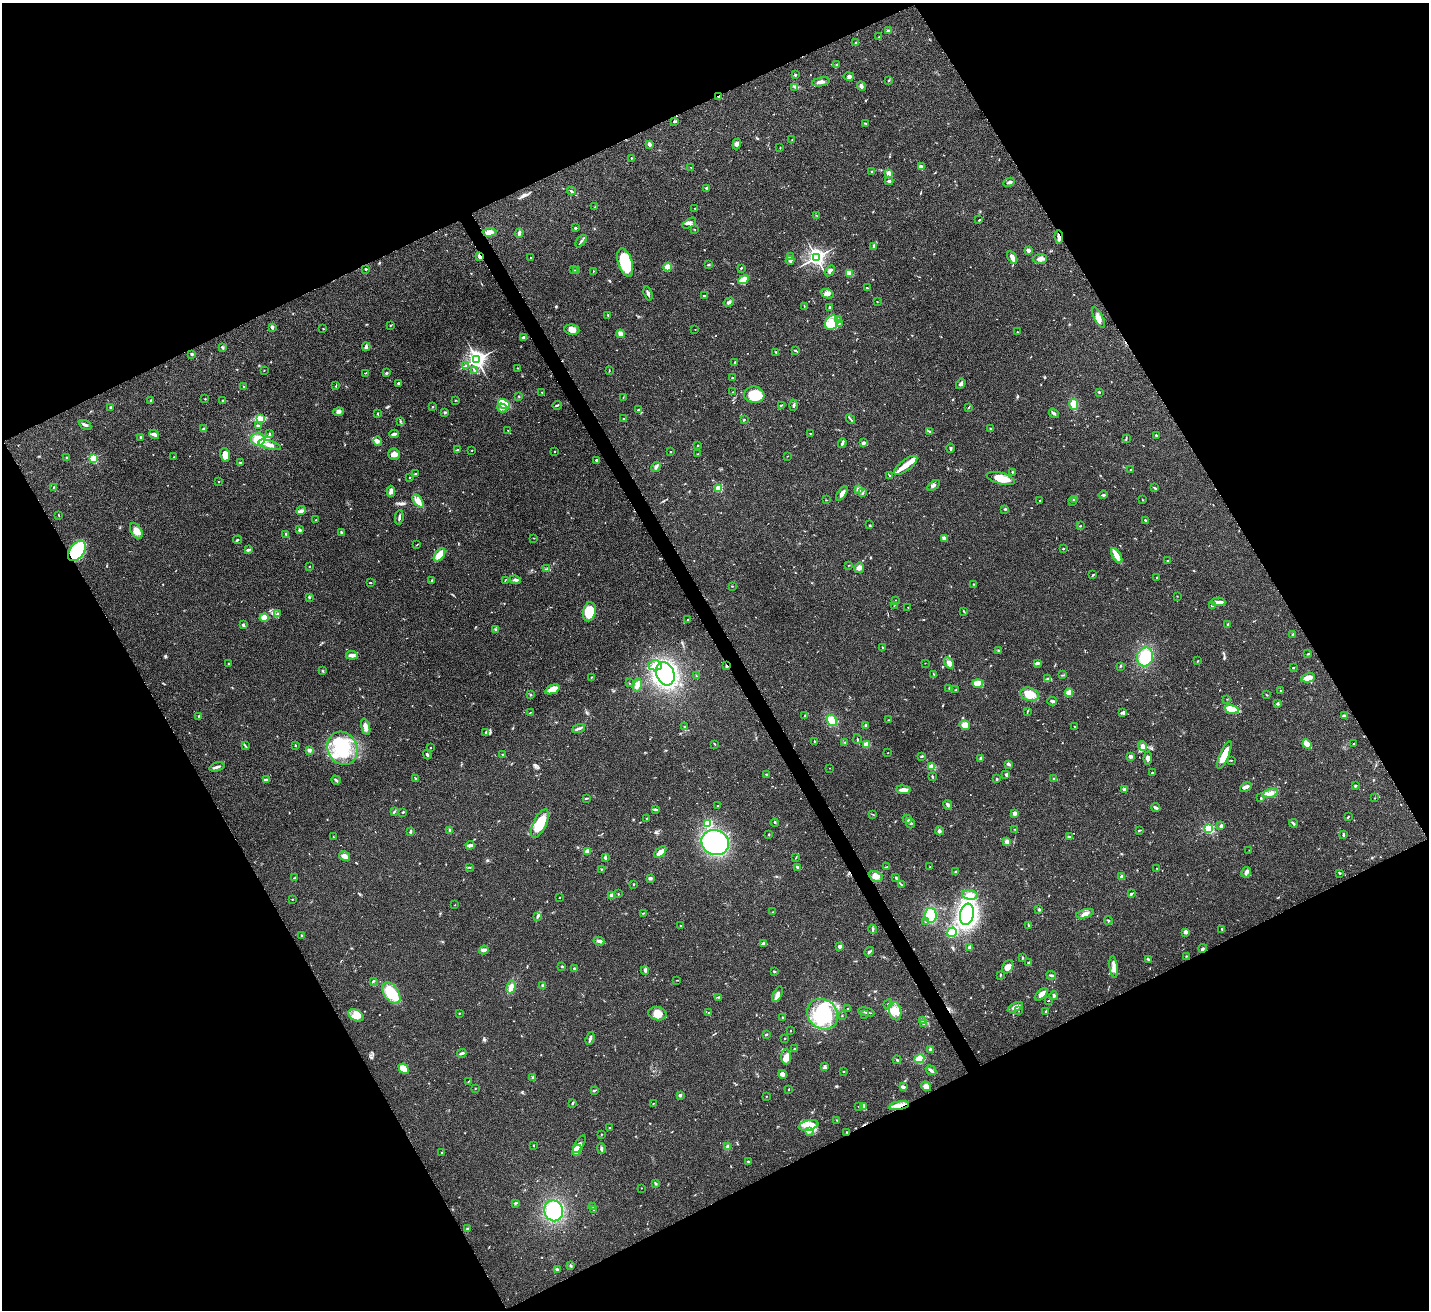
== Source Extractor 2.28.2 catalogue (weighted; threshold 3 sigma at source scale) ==
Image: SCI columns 47-5754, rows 224-5454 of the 5797 x 5807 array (HDU 1 of 3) = the unmasked area's bounding box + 8 px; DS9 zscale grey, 4 x 4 block average (1 PNG px = mean of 4 x 4 image px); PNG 1431 x 1312 px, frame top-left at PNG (2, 3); each listed source drawn as its Kron ellipse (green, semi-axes under 4 px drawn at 4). Shown black and unused: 47% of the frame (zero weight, under 3 of 4 exposures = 5% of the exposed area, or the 3 px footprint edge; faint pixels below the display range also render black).
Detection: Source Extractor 2.28.2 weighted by HDU 2 'WHT'. Background 0.0412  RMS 0.0047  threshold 0.0213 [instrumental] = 3 sigma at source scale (4.5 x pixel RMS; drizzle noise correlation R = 1.50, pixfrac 1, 0.05/0.05 arcsec/px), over >= 5 px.
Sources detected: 723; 2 inside a brighter object's white glare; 8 cosmic-ray / hot-pixel residue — neither listed nor drawn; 11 coinciding with a brighter row at this scale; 25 inside a brighter listed object's ellipse — not listed separately; of the other 677, all 500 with FLUX_AUTO >= 1.13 (the completeness limit of this list) listed and drawn (177 fainter detections not listed), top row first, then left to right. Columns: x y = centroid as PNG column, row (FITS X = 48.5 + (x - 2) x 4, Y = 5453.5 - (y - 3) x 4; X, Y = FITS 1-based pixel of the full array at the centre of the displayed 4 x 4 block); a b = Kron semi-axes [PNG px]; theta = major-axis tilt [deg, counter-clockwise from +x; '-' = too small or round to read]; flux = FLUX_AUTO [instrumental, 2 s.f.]
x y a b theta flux
888 31 2 2 - 19
879 37 2 2 - 2.1
856 42 2 2 - 2.3
836 65 3 2 - 2.2
795 75 2 2 - 3.7
849 76 5 3 - 9.3
888 80 3 2 - 1.9
821 82 9 3 11 12
861 86 5 3 - 7.7
795 87 2 2 - 1.2
719 96 3 2 - 6.6
674 121 3 2 - 2.5
865 123 4 2 - 1.9
792 140 2 2 - 1.7
649 144 3 2 - 9.4
737 144 5 4 - 8
780 148 2 2 - 1.5
631 158 2 2 - 1.6
691 167 2 2 - 1.1
921 167 4 3 - 17
871 172 2 2 - 1.5
889 173 3 3 - 18
889 181 4 3 - 4.6
1009 182 6 2 26 6.2
706 188 2 2 - 8.5
571 191 4 2 - 3.6
595 207 2 2 - 1.5
695 208 2 2 - 1.9
816 215 3 2 - 1.1
979 220 2 2 - 2.1
689 223 7 3 32 7.3
576 228 3 2 - 3
695 230 2 2 - 1.2
489 232 7 4 4 24
519 233 5 2 - 6.5
1059 237 6 3 -82 13
581 241 7 2 53 5.1
873 246 4 2 - 1.8
1028 250 2 2 - 38
480 256 4 2 - 16
530 257 2 2 - 1.5
791 257 4 2 - 7.3
816 257 3 3 - 970
1012 257 7 3 -61 21
1040 259 7 5 3 11
790 260 4 3 - 6.1
625 263 15 7 -73 150
709 265 3 2 - 2.9
668 267 4 4 - 23
741 268 3 2 - 2.3
366 269 3 2 - 3.1
573 270 2 2 - 1.5
577 270 4 2 - 1.7
593 271 2 2 - 1.1
830 271 6 2 58 7.6
849 273 4 3 - 32
743 280 6 3 27 37
867 288 4 2 - 2.5
648 293 7 2 -72 6.6
827 294 7 4 -22 11
704 296 3 2 - 3.4
877 301 2 2 - 2.2
729 302 5 3 - 6.9
804 306 2 2 - 1.4
829 307 2 2 - 3.1
608 315 3 2 - 1.9
1099 317 11 4 -63 17
838 320 3 2 - 2.8
832 323 7 6 - 31
839 323 3 2 - 3.1
391 325 2 2 - 1.2
272 327 3 3 - 5.1
323 329 2 2 - 1.5
695 329 2 2 - 1.6
572 330 7 5 -9 14
1017 332 2 2 - 1.3
620 334 4 3 - 12
524 337 3 2 - 3.8
222 347 3 2 - 2.7
366 347 4 3 - 5.9
795 351 4 2 - 2.9
776 352 3 2 - 2.2
192 354 3 2 - 3.4
477 360 3 3 - 1300
735 362 2 2 - 2.5
465 366 2 2 - 2.1
518 368 3 2 - 1.6
264 370 2 2 - 1.5
475 371 3 2 - 2.9
609 371 2 2 - 1.4
365 373 3 2 - 1.7
386 373 3 2 - 5.1
732 378 2 2 - 2.5
398 383 3 2 - 3.5
961 384 5 3 - 6.6
244 386 2 2 - 1.7
336 386 3 2 - 1.9
542 392 2 2 - 1.3
733 392 2 2 - 1.2
1099 392 3 2 - 2.6
754 395 10 8 -7 61
518 396 2 2 - 1.4
623 397 2 2 - 1.3
205 399 2 2 - 1.7
151 400 3 2 - 2.8
455 400 2 2 - 1.6
223 401 3 2 - 4.3
504 404 6 4 -30 72
1074 404 5 4 - 32
557 405 4 2 - 3.9
781 405 3 2 - 2.2
793 405 6 2 87 4.4
432 406 2 2 - 1.4
111 407 2 2 - 5.2
968 407 3 2 - 2
502 408 5 3 - 8
639 410 3 2 - 2.4
338 412 5 3 - 6.6
445 412 3 2 - 3.1
1054 413 5 3 - 4.9
378 414 3 2 - 1.7
260 418 3 2 - 2.2
623 419 2 2 - 1.5
850 419 5 2 - 3.5
744 420 3 2 - 1.8
400 421 2 2 - 2.6
85 425 6 3 -31 7.6
258 426 3 2 - 6.3
203 429 3 3 - 4.3
990 429 3 2 - 2
508 430 2 2 - 1.6
930 432 3 2 - 2.4
810 433 2 2 - 1.2
154 434 5 2 - 11
269 434 2 2 - 2.7
394 434 5 2 - 5.6
1156 435 2 2 - 3.5
141 437 2 2 - 2.4
1126 438 4 2 - 2.5
258 439 7 6 - 37
378 441 4 3 - 5.6
842 443 5 2 - 7.3
863 443 2 2 - 30
269 445 12 4 -16 18
697 445 2 2 - 2.2
950 448 4 2 - 3.2
457 450 3 2 - 2.2
472 450 2 2 - 1.4
554 452 2 2 - 1.1
670 452 2 2 - 2.2
394 454 6 5 - 16
698 454 2 2 - 1.2
225 455 7 4 -77 28
787 456 2 2 - 1.3
173 457 2 2 - 1.2
67 458 4 2 - 3.7
93 458 2 2 - 280
597 460 3 2 - 5.3
240 462 3 2 - 2.7
906 465 14 5 37 33
656 467 5 3 - 6.3
1131 470 2 2 - 2.3
1012 472 2 2 - 2
416 474 3 2 - 1.8
889 476 3 2 - 1.8
410 477 2 2 - 1.7
1001 478 14 5 -15 37
218 481 2 2 - 3
933 485 7 3 34 6.9
54 487 3 2 - 1.8
719 488 2 2 - 140
1154 488 3 2 - 2.8
859 489 3 3 - 11
391 491 5 4 - 13
863 493 2 2 - 2.3
842 494 8 3 57 11
1103 495 4 2 - 3.5
1142 499 3 2 - 1.5
826 500 2 2 - 1.3
1040 500 3 2 - 1.3
1074 500 3 2 - 2.4
418 501 7 4 -52 20
1072 501 2 2 - 2
1005 509 3 2 - 2.6
301 511 5 3 - 6.9
58 515 2 2 - 1.3
399 517 7 2 84 7.4
316 520 2 2 - 1.4
1145 520 2 2 - 3.3
870 525 2 2 - 1.8
1081 526 2 2 - 3
299 530 2 2 - 6.6
136 531 8 5 -58 21
341 532 2 2 - 3.3
286 534 3 2 - 2.2
534 538 2 2 - 1.5
944 538 3 2 - 11
237 540 4 2 - 2.7
417 545 3 2 - 1.8
1063 549 3 2 - 1.4
248 550 2 2 - 2.5
77 551 11 7 55 350
439 555 7 4 53 31
1117 556 8 3 -59 35
1168 561 2 2 - 1.6
849 565 2 2 - 1.2
309 566 2 2 - 1.7
859 568 5 5 - 10
547 569 3 2 - 2.7
1093 575 3 2 - 2.9
1157 577 2 2 - 2
505 580 3 2 - 1.4
515 580 6 2 -7 7.2
432 581 3 2 - 3
370 583 2 2 - 1.6
973 584 2 2 - 2
732 586 2 2 - 1.6
1177 596 2 2 - 1.2
309 597 3 2 - 2.8
896 600 2 2 - 1.2
1218 602 7 3 0 10
894 605 2 2 - 1.5
1212 605 3 2 - 6.2
908 608 2 2 - 1.1
964 611 4 2 - 2.2
589 612 9 6 80 68
278 613 2 2 - 1.1
264 618 4 4 - 24
687 619 2 2 - 1.8
243 625 3 2 - 6.3
1228 625 3 2 - 4
496 629 3 2 - 1.7
1293 634 2 2 - 1.8
882 648 3 2 - 2
999 651 2 2 - 2.3
1308 654 3 2 - 1.3
352 655 6 3 -8 11
1145 657 9 8 - 92
1198 661 2 2 - 1.7
228 663 2 2 - 1.2
925 663 2 2 - 1.4
949 663 6 4 -59 12
1037 663 3 2 - 11
655 665 7 5 0 22
727 666 3 2 - 3.1
1120 666 2 2 - 1.7
1293 667 2 2 - 2.9
322 671 3 2 - 2.4
665 674 12 9 -66 470
934 674 3 2 - 1.5
1062 675 2 2 - 1.6
696 676 2 2 - 1.6
592 677 3 2 - 1.7
1308 678 7 4 14 24
1047 679 3 2 - 2.2
629 683 2 2 - 1.1
978 684 5 3 - 53
637 685 6 4 76 12
949 688 3 2 - 1.5
553 689 7 4 23 26
956 690 2 2 - 1.7
1281 691 2 2 - 2
1069 693 4 3 - 27
531 694 2 2 - 1.1
1030 694 9 6 -15 38
1266 695 3 2 - 2.1
1227 699 2 2 - 1.2
1052 701 5 2 - 4.3
1278 704 4 2 - 2.8
1232 709 7 3 -15 88
1028 711 4 2 - 2.1
531 712 2 2 - 1.2
1123 713 4 2 - 3.6
199 716 3 2 - 1.6
804 716 2 2 - 2.1
1344 716 3 2 - 7.3
889 720 3 2 - 1.8
832 721 6 5 - 44
866 725 3 2 - 2.7
965 725 5 4 - 20
366 727 8 3 -73 15
684 727 2 2 - 1.4
1074 727 2 2 - 1.4
579 729 6 2 22 6.5
486 732 3 2 - 2.5
857 739 5 2 - 2.1
814 741 2 2 - 2.1
845 743 2 2 - 2.3
714 744 3 2 - 1.4
866 744 4 3 - 14
1307 744 5 3 - 30
1353 744 2 2 - 1.6
295 745 2 2 - 1.3
245 746 3 2 - 2.2
1143 746 5 3 - 12
342 748 17 14 -65 120
431 748 2 2 - 2.1
309 750 3 2 - 7.7
888 753 2 2 - 1.3
427 755 5 2 - 3.8
503 755 2 2 - 1.7
1224 755 15 4 67 43
922 756 3 2 - 2.9
1130 756 2 2 - 36
981 758 2 2 - 4.4
1148 758 6 3 85 10
1231 760 2 2 - 1.5
1008 764 2 2 - 9.4
217 767 8 2 17 9.1
931 767 4 3 - 13
829 768 2 2 - 1.6
1152 773 3 2 - 3.6
766 774 2 2 - 1.4
1006 775 4 3 - 3.6
932 777 3 2 - 2.4
415 778 2 2 - 1.7
997 779 2 2 - 3
1054 779 2 2 - 1.8
266 780 3 2 - 2.5
336 780 5 2 - 5.2
1355 786 3 2 - 2.1
1246 787 6 3 33 8.7
1125 789 2 2 - 28
903 790 7 4 -3 13
1270 793 8 3 19 15
586 798 3 2 - 2.6
1261 798 2 2 - 2.3
1374 798 2 2 - 1.5
948 805 5 2 - 5.8
718 806 2 2 - 1.4
1156 808 4 2 - 6.2
655 809 4 3 - 4.7
394 812 4 2 - 3
403 812 2 2 - 2.9
1015 813 4 3 - 8.7
872 814 3 2 - 1.6
1348 817 3 2 - 2.2
646 818 2 2 - 2.2
907 819 5 2 - 5.3
775 822 4 2 - 1.9
708 823 2 2 - 250
910 823 5 3 - 5.9
1293 823 4 2 - 4.1
540 824 15 6 64 87
1221 826 4 3 - 6
1015 829 2 2 - 1.3
1209 829 2 2 - 360
450 830 3 2 - 3.2
1139 830 3 2 - 2.8
939 831 4 3 - 5.1
410 832 3 2 - 4.6
769 834 2 2 - 2.9
1343 835 4 2 - 3.2
333 837 2 2 - 1.3
1069 837 3 2 - 4.7
1007 842 4 3 - 11
715 843 14 12 -24 430
470 845 4 3 - 7.7
1249 850 2 2 - 1.3
587 851 2 2 - 17
660 852 7 3 42 23
344 856 6 4 -34 13
796 857 2 2 - 1.3
605 858 4 3 - 3.7
469 867 2 2 - 1.5
798 867 4 2 - 5.2
886 867 3 2 - 2
930 867 2 2 - 1.6
1157 868 2 2 - 2.1
602 869 4 2 - 1.9
956 872 3 2 - 2.5
1246 872 5 2 - 6.1
1340 873 3 2 - 2.4
876 876 7 5 -25 17
295 877 2 2 - 1.3
896 877 4 2 - 3.1
1122 877 2 2 - 41
650 878 4 3 - 4
633 884 2 2 - 2
901 884 4 2 - 2.3
618 894 2 2 - 1.8
1131 894 3 3 - 3.3
611 895 2 2 - 54
970 895 8 4 -5 21
559 898 2 2 - 2
292 899 2 2 - 1.2
455 905 2 2 - 1.2
1039 909 2 2 - 6.7
773 912 3 2 - 2.4
643 913 2 2 - 1.7
967 914 11 6 79 550
1085 914 9 3 15 13
930 915 7 6 - 77
537 916 4 2 - 4.1
1108 920 4 2 - 2.7
926 922 2 2 - 1.5
680 925 2 2 - 2.3
1028 925 3 2 - 1.9
873 929 4 2 - 3.5
1222 929 3 2 - 2.6
952 932 5 4 - 110
1186 932 4 4 - 6
301 935 3 2 - 1.9
599 941 5 3 - 8.7
764 944 4 2 - 10
839 946 2 2 - 38
970 948 3 2 - 8.8
1203 948 4 2 - 3.9
484 950 4 3 - 5.5
869 952 5 2 - 5.4
1186 956 2 2 - 1.8
1023 958 2 2 - 2
1149 960 4 2 - 2.8
1029 963 2 2 - 6.3
562 966 2 2 - 11
1008 967 7 5 59 16
1114 967 11 3 -81 13
574 968 2 2 - 2.8
645 970 4 3 - 5.7
774 971 3 2 - 2.5
1000 975 3 2 - 2.6
1051 975 5 2 - 3.8
677 980 3 2 - 1.2
373 981 3 2 - 4.3
543 985 2 2 - 4.3
511 987 6 4 76 17
391 993 12 7 -54 87
778 994 8 3 66 10
1041 994 8 3 43 17
1054 996 4 2 - 5.5
719 997 2 2 - 1.1
1048 1001 2 2 - 2.1
888 1004 5 2 - 4.3
1015 1007 8 4 25 11
848 1009 2 2 - 7.3
895 1011 9 6 -75 28
1019 1011 2 2 - 1.2
1046 1011 3 2 - 2.5
708 1012 2 2 - 1.1
866 1012 8 2 -13 6.4
459 1013 2 2 - 1.6
657 1014 9 6 -13 25
823 1014 16 14 -43 160
864 1014 2 2 - 1.3
356 1015 8 5 -29 20
842 1016 2 2 - 1.4
783 1017 3 2 - 1.4
923 1020 2 2 - 1.3
923 1023 2 2 - 1.8
790 1031 2 2 - 1.3
766 1035 2 2 - 4.1
785 1038 2 2 - 6.1
590 1039 6 2 71 9
794 1049 2 2 - 3.5
931 1049 2 2 - 13
462 1053 5 2 - 6.6
786 1057 7 5 -88 18
920 1059 5 4 - 37
897 1060 4 2 - 3.8
824 1067 3 2 - 2.7
404 1069 6 4 -44 63
931 1070 5 2 - 6.5
843 1071 2 2 - 1.7
783 1074 4 3 - 11
533 1078 2 2 - 1.6
468 1081 2 2 - 1.3
926 1086 5 4 - 13
903 1087 3 2 - 8.4
475 1088 2 2 - 1.5
788 1089 3 2 - 1.3
594 1090 2 2 - 1.9
680 1095 2 2 - 26
766 1096 2 2 - 1.3
572 1104 3 2 - 1.9
653 1104 2 2 - 1.2
863 1106 2 2 - 3.5
899 1106 10 4 10 25
858 1107 2 2 - 1.2
837 1120 2 2 - 1.9
808 1125 10 5 12 25
609 1128 2 2 - 1.1
810 1132 3 3 - 4.6
847 1132 2 2 - 1.7
601 1134 2 2 - 1.1
579 1144 10 3 59 12
534 1146 3 2 - 1.3
728 1146 3 2 - 3.7
601 1148 5 2 - 6
577 1150 6 4 67 27
441 1152 2 2 - 2.1
748 1162 3 2 - 1.9
656 1184 2 2 - 2.4
641 1188 2 2 - 1.3
515 1203 2 2 - 1.6
593 1206 2 2 - 2
593 1210 2 2 - 2.1
554 1211 10 9 - 120
467 1229 2 2 - 14
571 1266 3 2 - 2.8
557 1269 2 2 - 8.5
Overlapping masked pixels (flux is a lower limit): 6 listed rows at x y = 719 96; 1059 237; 480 256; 77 551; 727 666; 899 1106
Diffuse or blended objects may show on this block-average render without a row.